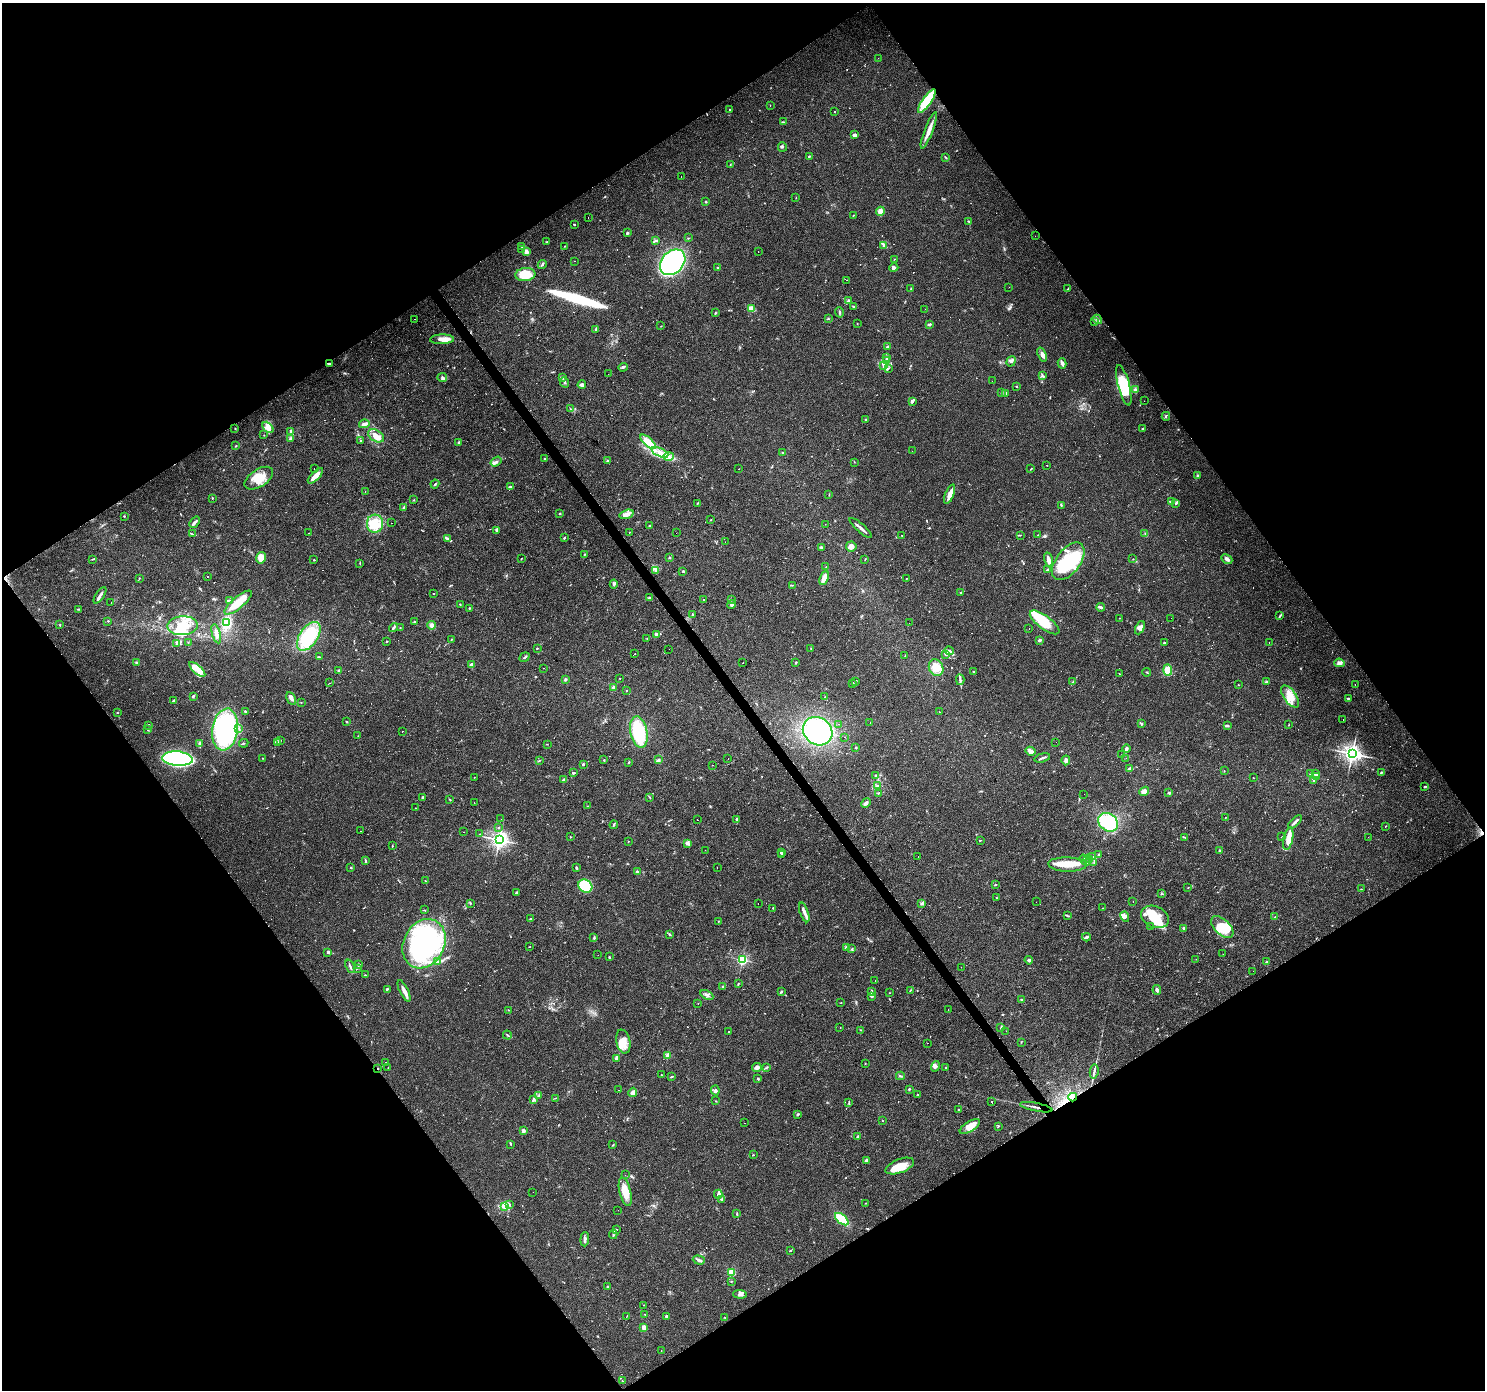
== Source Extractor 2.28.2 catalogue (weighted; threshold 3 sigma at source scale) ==
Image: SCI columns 1-5932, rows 186-5737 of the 5932 x 5858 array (HDU 1 of 3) = the unmasked area's bounding box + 8 px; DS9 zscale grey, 4 x 4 block average (1 PNG px = mean of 4 x 4 image px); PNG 1487 x 1392 px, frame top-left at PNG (2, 3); each listed source drawn as its Kron ellipse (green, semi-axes under 4 px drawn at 4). Shown black and unused: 49% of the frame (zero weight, under 3 of 4 exposures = <1% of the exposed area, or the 3 px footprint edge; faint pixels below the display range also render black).
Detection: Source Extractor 2.28.2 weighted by HDU 2 'WHT'. Background 0.0288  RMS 0.0033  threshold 0.0149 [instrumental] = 3 sigma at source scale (4.5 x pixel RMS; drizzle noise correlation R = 1.50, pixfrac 1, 0.0396/0.0396 arcsec/px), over >= 5 px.
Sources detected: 861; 4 too faint to see at this stretch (4 x 4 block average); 9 inside a brighter object's white glare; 142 cosmic-ray / hot-pixel residue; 2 long thin detections or spike segments (spike, bleed or trail) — neither listed nor drawn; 17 coinciding with a brighter row at this scale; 65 inside a brighter listed object's ellipse — not listed separately; of the other 622, all 500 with FLUX_AUTO >= 0.628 (the completeness limit of this list) listed and drawn (122 fainter detections not listed), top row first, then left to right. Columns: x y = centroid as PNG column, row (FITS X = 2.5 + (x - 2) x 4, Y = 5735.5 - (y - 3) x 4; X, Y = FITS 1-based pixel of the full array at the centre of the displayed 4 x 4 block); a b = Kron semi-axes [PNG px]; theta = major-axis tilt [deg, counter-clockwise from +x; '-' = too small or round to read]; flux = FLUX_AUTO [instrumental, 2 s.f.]
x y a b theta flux
878 58 2 2 - 16
927 101 14 4 55 76
770 105 2 2 - 2.7
730 109 2 2 - 100
834 112 2 2 - 0.73
783 122 3 2 - 1.2
929 130 19 3 69 18
854 135 4 3 - 8.1
782 147 5 2 - 2.7
809 156 3 2 - 1.8
945 157 3 2 - 1.7
730 165 2 2 - 1.1
681 177 2 2 - 0.88
796 198 2 2 - 0.68
706 202 3 2 - 1
880 211 4 4 - 18
853 215 2 2 - 0.78
588 218 2 2 - 1.2
968 221 3 2 - 1.3
574 224 2 2 - 1.9
627 233 3 2 - 2.5
1035 236 2 2 - 0.82
688 238 2 2 - 0.81
656 240 4 2 - 2.5
547 242 2 2 - 0.78
884 245 4 3 - 3.1
522 246 4 2 - 2.7
565 246 2 2 - 0.92
522 249 3 2 - 2.7
758 251 2 2 - 1
526 252 2 2 - 33
894 259 2 2 - 0.82
575 261 2 2 - 1.9
673 262 14 11 46 470
542 264 5 2 - 2.6
718 268 3 2 - 1.7
894 268 4 3 - 4
525 274 10 6 6 45
847 280 2 2 - 2.8
1009 287 2 2 - 0.72
911 288 3 2 - 1.6
1068 289 3 2 - 1.2
848 300 3 2 - 2.6
854 306 3 2 - 2
752 309 4 2 - 29
925 309 2 2 - 6
839 312 5 2 - 2.7
715 313 2 2 - 0.89
414 319 2 2 - 1.6
828 319 3 2 - 1.8
1097 319 5 2 - 4.3
1094 322 3 2 - 2
857 324 2 2 - 0.63
930 324 3 2 - 3
661 326 2 2 - 0.87
595 329 3 2 - 1.9
442 339 12 5 1 13
887 347 2 2 - 2
1042 355 7 4 -72 6.8
886 357 3 2 - 2.4
887 361 2 2 - 1.3
1011 361 5 3 - 5
1062 363 5 3 - 5.8
329 364 4 2 - 2.1
883 365 3 2 - 4.1
623 367 4 3 - 3.3
888 368 3 2 - 2
608 374 2 2 - 3.9
1042 375 3 3 - 2.9
442 377 5 2 - 2.5
562 378 3 2 - 1.5
992 381 2 2 - 0.88
565 382 5 2 - 2.7
582 385 4 3 - 6
1124 385 21 5 -76 67
1017 387 2 2 - 1.1
1135 390 3 3 - 4.9
1001 393 2 2 - 1.7
1006 393 4 2 - 2.2
912 401 4 2 - 4.3
1144 401 2 2 - 1.5
571 409 2 2 - 0.9
1166 416 4 2 - 2.1
865 419 2 2 - 1.4
364 424 5 3 - 8.5
268 427 6 4 -48 14
235 428 2 2 - 1
1143 429 2 2 - 1.2
291 432 3 2 - 2.8
264 435 2 2 - 0.76
376 436 9 5 -33 14
290 439 4 3 - 3.2
360 441 2 2 - 2.3
459 442 3 2 - 2.7
648 442 10 3 -41 39
235 446 2 2 - 0.86
912 451 2 2 - 2.8
660 452 9 4 -24 13
783 453 2 2 - 1.3
669 457 5 4 - 7.7
545 459 2 2 - 1.4
607 461 2 2 - 1.9
496 462 6 2 35 4.7
854 462 2 2 - 0.68
1047 465 2 2 - 83
314 468 2 2 - 1.1
738 469 2 2 - 6.4
1031 469 3 2 - 1.4
1198 475 2 2 - 3.5
315 476 10 2 46 23
259 478 16 8 33 37
435 484 4 2 - 2
510 487 3 2 - 1.6
365 492 2 2 - 0.68
950 494 10 3 68 19
829 495 2 2 - 1.1
212 498 3 2 - 1.2
414 500 2 2 - 0.75
1171 502 3 2 - 2.1
698 503 3 2 - 1.2
1176 504 3 2 - 2
1061 505 3 2 - 1.5
403 507 3 2 - 2.5
560 513 2 2 - 5.4
626 514 7 4 17 12
124 516 2 2 - 1.7
711 520 3 2 - 0.92
194 522 6 3 49 4.9
391 523 2 2 - 1.7
375 524 9 8 - 29
825 524 2 2 - 0.71
650 526 2 2 - 1.8
861 528 14 2 -42 8.5
497 530 4 2 - 4.4
629 532 2 2 - 0.7
309 533 2 2 - 6.8
676 533 2 2 - 0.78
192 534 3 2 - 1.5
1145 534 2 2 - 0.85
902 535 2 2 - 7.2
1020 535 2 2 - 1.2
1038 535 2 2 - 1.1
564 537 3 2 - 1.4
448 539 4 2 - 2.5
725 542 2 2 - 2
851 546 5 5 - 11
821 547 3 2 - 2.3
584 555 3 2 - 1.5
261 558 6 4 75 21
521 558 3 2 - 0.87
669 558 3 2 - 1.4
93 559 3 2 - 1.8
865 559 2 2 - 0.77
1133 559 2 2 - 1.4
1227 559 6 3 -27 5.8
314 560 2 2 - 3.8
1048 560 7 3 -77 9.9
1068 561 22 12 53 120
360 564 3 2 - 1.1
826 567 2 2 - 1.1
1047 570 3 2 - 3.7
656 571 2 2 - 1.1
683 571 2 2 - 8.4
208 577 2 2 - 0.97
139 578 2 2 - 0.8
824 578 7 3 68 18
906 579 2 2 - 0.97
614 584 4 3 - 3.4
793 585 2 2 - 1
961 592 2 2 - 1.9
433 594 2 2 - 430
100 595 9 2 57 7
649 598 3 2 - 1.7
704 599 2 2 - 10
229 600 3 2 - 1.6
731 600 2 2 - 0.71
111 602 2 2 - 1.1
238 603 17 5 40 39
460 604 2 2 - 1.1
732 605 4 3 - 3.6
1101 607 4 2 - 3
470 608 3 2 - 1.2
78 609 3 2 - 1.5
692 615 2 2 - 1.1
1280 616 4 2 - 2.3
1120 618 2 2 - 0.66
1171 618 2 2 - 0.69
108 621 2 2 - 1
414 622 2 2 - 1
1045 622 18 6 -37 78
226 623 4 3 - 80
909 623 2 2 - 0.66
60 625 3 2 - 0.98
432 625 4 3 - 6
182 626 15 9 2 51
393 627 5 2 - 3.9
400 627 2 2 - 0.73
1029 628 2 2 - 1
1140 628 7 4 65 8.9
216 634 10 3 -74 11
657 634 4 2 - 4.7
309 636 16 9 56 120
647 638 2 2 - 0.97
451 639 2 2 - 1.5
1039 640 3 2 - 3.2
386 641 2 2 - 1.8
188 643 2 2 - 0.85
1164 643 2 2 - 4.7
1269 643 2 2 - 1.3
176 644 2 2 - 0.74
537 648 2 2 - 2.9
811 648 2 2 - 0.92
669 649 2 2 - 0.83
949 651 5 3 - 5
635 653 2 2 - 1.3
945 654 3 2 - 2.1
905 656 2 2 - 1
319 657 2 2 - 1.3
524 657 5 2 - 3.3
136 663 2 2 - 1.5
743 663 2 2 - 5.2
796 663 4 2 - 1.8
1339 663 5 3 - 5.5
471 665 4 3 - 7.2
543 668 2 2 - 2
936 668 9 7 -66 29
197 669 10 4 -41 16
1168 670 5 4 - 25
339 671 3 2 - 4.1
974 672 2 2 - 1.7
1147 672 4 2 - 1.7
1119 673 2 2 - 0.69
620 678 2 2 - 1.5
565 679 3 2 - 2.8
960 680 5 2 - 4.2
856 681 2 2 - 2.8
1073 682 3 2 - 1.7
1266 682 3 2 - 1.5
330 683 2 2 - 0.68
853 683 2 2 - 1.8
1238 685 2 2 - 0.82
1355 685 2 2 - 1.8
613 687 3 2 - 2.6
626 691 2 2 - 0.83
193 696 4 2 - 2.7
1290 696 13 6 -55 23
825 697 2 2 - 1.1
291 698 7 3 -62 7
1348 698 2 2 - 2.4
174 700 3 2 - 1.9
301 702 2 2 - 0.66
245 711 2 2 - 2.9
117 712 2 2 - 0.79
939 712 2 2 - 1
1343 719 2 2 - 0.79
347 722 3 2 - 1.5
870 723 2 2 - 1.4
1141 723 4 2 - 1.8
839 724 2 2 - 0.73
149 725 3 2 - 1.5
1289 725 2 2 - 0.66
1227 726 3 2 - 4.1
225 729 21 12 81 320
239 729 2 2 - 0.99
147 730 2 2 - 0.77
402 731 2 2 - 10
818 731 15 13 -38 320
639 732 16 8 -78 120
358 736 2 2 - 0.65
844 737 2 2 - 1.4
280 741 2 2 - 1.5
1056 742 2 2 - 1.7
199 743 3 2 - 2.4
244 743 5 2 - 1.7
277 743 2 2 - 1.3
547 744 3 2 - 0.8
856 748 2 2 - 2.5
1126 749 4 2 - 5.3
1030 751 5 3 - 17
1352 754 3 3 - 1200
1121 755 2 2 - 1.3
262 758 2 2 - 0.63
728 758 2 2 - 0.63
1042 758 8 2 17 4.9
1126 758 2 2 - 1.2
177 759 15 7 -5 420
604 760 2 2 - 1.2
658 760 4 3 - 3.5
1066 760 5 2 - 6.7
539 761 3 2 - 1.3
629 762 2 2 - 2.1
583 764 2 2 - 2.6
712 765 2 2 - 4.9
1130 769 3 3 - 4.4
1224 771 2 2 - 0.75
573 773 2 2 - 3.9
1311 773 4 3 - 2.6
1381 773 2 2 - 2.5
1316 774 3 2 - 2.7
875 775 3 2 - 2.6
474 777 2 2 - 0.68
1317 777 3 3 - 3.5
1253 778 2 2 - 1
563 780 4 3 - 3.7
1314 781 4 2 - 1.9
877 786 2 2 - 1.7
1425 786 3 2 - 1.7
1144 791 5 3 - 11
878 793 2 2 - 1.4
1169 793 3 2 - 3
1084 794 2 2 - 1.3
422 797 3 2 - 2.9
650 797 3 2 - 1.3
450 800 3 2 - 1.3
474 803 2 2 - 1.3
866 803 5 3 - 5.3
587 806 2 2 - 0.78
415 808 2 2 - 0.66
1225 817 2 2 - 0.71
501 819 2 2 - 3.1
737 819 2 2 - 6.7
698 820 2 2 - 3.1
1108 822 10 8 -36 110
1295 822 9 2 43 6.7
614 825 4 2 - 2.6
1386 826 3 2 - 1.1
499 828 2 2 - 1.2
360 831 2 2 - 1.1
463 832 2 2 - 0.69
479 834 2 2 - 6.6
570 837 2 2 - 1
1185 837 3 2 - 1.6
1282 837 2 2 - 0.86
1368 837 2 2 - 0.66
1288 839 11 4 78 23
499 840 3 2 - 980
980 840 2 2 - 1.3
628 842 2 2 - 0.77
688 843 4 3 - 4.9
392 846 2 2 - 1.4
705 850 2 2 - 1
1220 851 2 2 - 4
781 852 2 2 - 3.5
1099 854 3 2 - 1.8
781 855 3 2 - 1.6
918 857 2 2 - 2.4
1092 857 2 2 - 1.2
1087 858 3 2 - 1.2
1089 859 2 2 - 4.6
365 860 2 2 - 1.2
1085 860 6 2 -52 3.4
1094 862 3 2 - 2.1
1067 864 19 7 -2 32
717 867 2 2 - 0.7
350 868 2 2 - 0.7
576 868 4 2 - 1.8
637 872 2 2 - 8.1
426 881 3 2 - 2
995 885 3 2 - 1.3
585 886 7 6 - 87
1188 888 2 2 - 0.86
1361 889 2 2 - 0.65
516 893 4 2 - 2.2
1161 894 3 2 - 1.4
996 898 2 2 - 0.87
1036 902 2 2 - 0.95
1133 902 2 2 - 0.68
470 903 2 2 - 0.95
758 903 2 2 - 1.5
922 904 3 2 - 5.7
773 908 2 2 - 2.2
1103 908 2 2 - 1.6
425 910 2 2 - 0.93
804 912 10 3 -70 8
1067 916 3 2 - 1.8
1125 917 5 3 - 4.9
1155 917 14 10 -24 47
1275 917 2 2 - 1.7
530 919 3 2 - 1.8
718 921 2 2 - 0.87
1151 927 2 2 - 2.2
1222 927 13 7 -45 31
1184 928 2 2 - 2.9
669 934 3 2 - 1.7
1086 937 4 2 - 4
594 938 3 2 - 2.2
424 944 25 20 63 420
530 947 2 2 - 0.87
847 947 3 2 - 5.7
852 949 3 2 - 1.1
328 952 2 2 - 5.1
1223 954 2 2 - 0.76
598 955 2 2 - 0.77
609 957 3 2 - 1.4
1196 959 2 2 - 0.67
742 960 2 2 - 300
1029 960 4 2 - 4.8
437 961 3 2 - 1.3
1267 962 3 2 - 1
358 965 4 2 - 2
350 966 7 2 -70 3.7
961 967 2 2 - 2.5
357 968 2 2 - 1
1253 971 2 2 - 2.2
365 975 2 2 - 1.6
875 981 2 2 - 11
739 983 2 2 - 0.67
723 986 2 2 - 1.9
387 989 3 2 - 2.1
910 990 3 2 - 1.1
1157 990 5 3 - 5
404 991 12 3 -64 10
782 992 3 2 - 1.8
871 992 4 2 - 3.1
889 993 2 2 - 0.82
707 995 7 2 -28 4.9
872 996 3 2 - 4
1022 999 3 2 - 1.5
841 1002 2 2 - 1.2
698 1003 2 2 - 0.63
948 1009 2 2 - 14
508 1010 2 2 - 0.69
840 1028 2 2 - 0.69
1001 1028 3 2 - 1.8
861 1030 2 2 - 0.99
1006 1031 2 2 - 0.76
729 1032 2 2 - 0.74
507 1035 4 2 - 1.9
623 1042 12 7 -78 20
1021 1042 3 2 - 0.93
927 1043 2 2 - 3.1
667 1055 3 3 - 3.6
616 1058 2 2 - 7.4
386 1062 2 2 - 0.88
865 1064 2 2 - 0.66
935 1066 5 4 - 6.6
757 1067 5 4 - 7
767 1067 3 2 - 1.2
378 1068 2 2 - 1.5
388 1068 2 2 - 0.67
946 1068 3 2 - 1.8
1094 1071 7 2 81 4.5
661 1075 2 2 - 1.1
672 1076 3 2 - 1.6
900 1076 4 2 - 2.7
758 1079 3 2 - 2.2
909 1089 2 2 - 4.1
619 1090 2 2 - 1.7
715 1090 5 3 - 4.5
633 1092 5 3 - 9
918 1094 3 2 - 1.4
538 1096 2 2 - 1.1
1073 1097 4 3 - 6.5
555 1098 3 2 - 1
534 1099 2 2 - 1.3
716 1101 2 2 - 0.74
992 1102 2 2 - 65
849 1103 3 2 - 1.3
1036 1107 16 2 -11 7.3
958 1110 2 2 - 0.81
798 1115 3 2 - 2.6
883 1121 2 2 - 0.74
745 1123 2 2 - 0.82
998 1126 3 2 - 1.4
970 1127 11 5 33 29
523 1131 2 2 - 25
858 1137 3 2 - 4.2
511 1144 2 2 - 2.8
613 1145 2 2 - 1.4
753 1155 2 2 - 0.79
866 1160 4 3 - 3.8
900 1166 15 7 21 34
625 1175 2 2 - 0.75
533 1192 2 2 - 3.1
625 1192 14 5 -76 26
718 1194 4 3 - 4.6
722 1199 2 2 - 1.2
866 1203 2 2 - 0.9
509 1204 2 2 - 1.2
505 1206 4 2 - 2.7
618 1210 2 2 - 0.86
737 1214 3 2 - 1.4
842 1219 8 4 -40 54
617 1229 2 2 - 0.91
613 1234 5 2 - 2.8
585 1239 7 3 86 6.9
790 1251 2 2 - 1.4
699 1260 6 3 -18 4.9
731 1273 2 2 - 110
731 1281 2 2 - 0.8
608 1287 3 2 - 3.6
740 1294 7 3 -4 5.7
643 1305 2 2 - 1.2
644 1314 2 2 - 0.83
627 1316 2 2 - 0.81
666 1316 3 2 - 3.8
724 1317 3 2 - 0.9
644 1327 2 2 - 46
661 1351 2 2 - 5.1
622 1381 2 2 - 1.3
Overlapping masked pixels (flux is a lower limit): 4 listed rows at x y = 329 364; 378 1068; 1073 1097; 1036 1107
Diffuse or blended objects may show on this block-average render without a row.